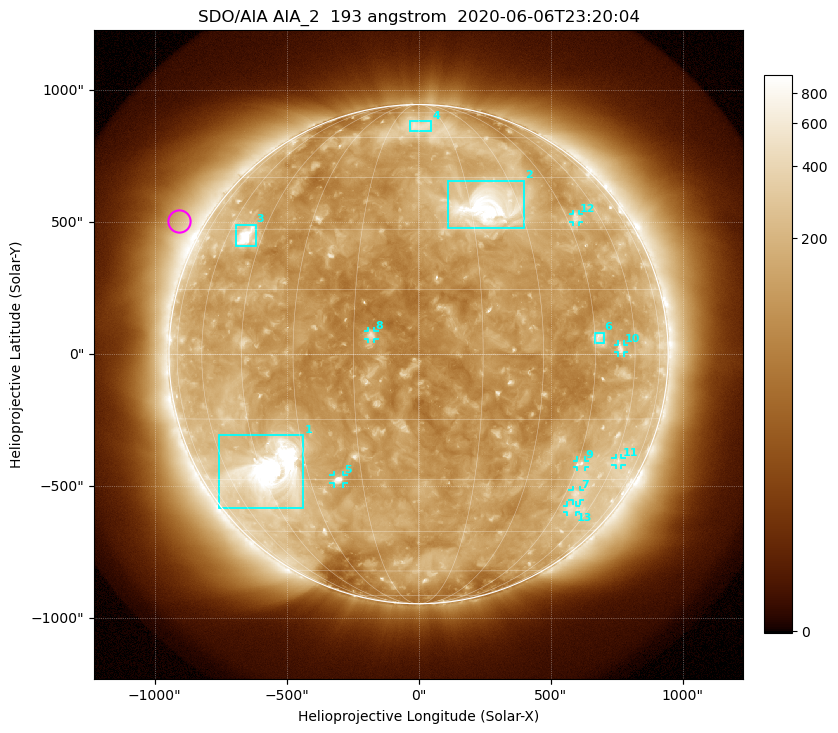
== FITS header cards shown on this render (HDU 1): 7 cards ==
TELESCOP= 'SDO/AIA'
INSTRUME= 'AIA_2'
WAVELNTH=                  193
WAVEUNIT= 'angstrom'
DATE-OBS= '2020-06-06T23:20:04.84'
CTYPE1  = 'HPLN-TAN'
CTYPE2  = 'HPLT-TAN'

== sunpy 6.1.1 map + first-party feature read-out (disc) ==
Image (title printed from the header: SDO/AIA AIA_2  193 angstrom  2020-06-06T23:20:04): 1024 x 1024 px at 2.4 arcsec/px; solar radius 946 arcsec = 394 px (full disc in frame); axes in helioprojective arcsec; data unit not stated in the header (colour bar unlabelled)
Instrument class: DISC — disc imager (sunpy class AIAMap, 193 A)
Bright regions (active regions / flare kernels): reference = the median radial profile (limb darkening/brightening removed); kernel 9 px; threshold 5 sigma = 226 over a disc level ~140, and >= 1.15x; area >= 12 px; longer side >= 9 px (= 22 arcsec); searched inside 0.97 R_sun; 13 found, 13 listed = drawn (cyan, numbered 1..; 8 of them under ~33 arcsec drawn as corner ticks so the feature stays visible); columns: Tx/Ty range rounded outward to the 5 arcsec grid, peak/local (2 s.f.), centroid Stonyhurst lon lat
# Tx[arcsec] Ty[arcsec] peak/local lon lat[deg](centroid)
1 -755..-435 -585..-305 20 -42 -28
2 110..400 475..660 13 +20 +36
3 -695..-615 410..490 12 -52 +28
4 -35..50 845..885 3 +1 +66
5 -325..-285 -490..-455 6.8 -22 -30
6 665..700 40..85 3.7 +46 +4
7 580..615 -555..-515 3 +50 -34
8 -195..-165 55..90 5.3 -11 +4
9 600..630 -430..-400 3.6 +46 -26
10 755..780 5..35 3.6 +54 +1
11 745..770 -420..-390 2.6 +62 -25
12 585..610 500..530 2.9 +49 +33
13 565..595 -600..-570 2.6 +51 -38
Off-limb structures (1.02-1.3 R_sun): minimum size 162 px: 7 found; the strongest spans PA ~40..80 deg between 1.02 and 1.3 R_sun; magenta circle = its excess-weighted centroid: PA ~60 deg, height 1.1 R_sun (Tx ~-910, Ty ~505 arcsec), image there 2.1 x the reference